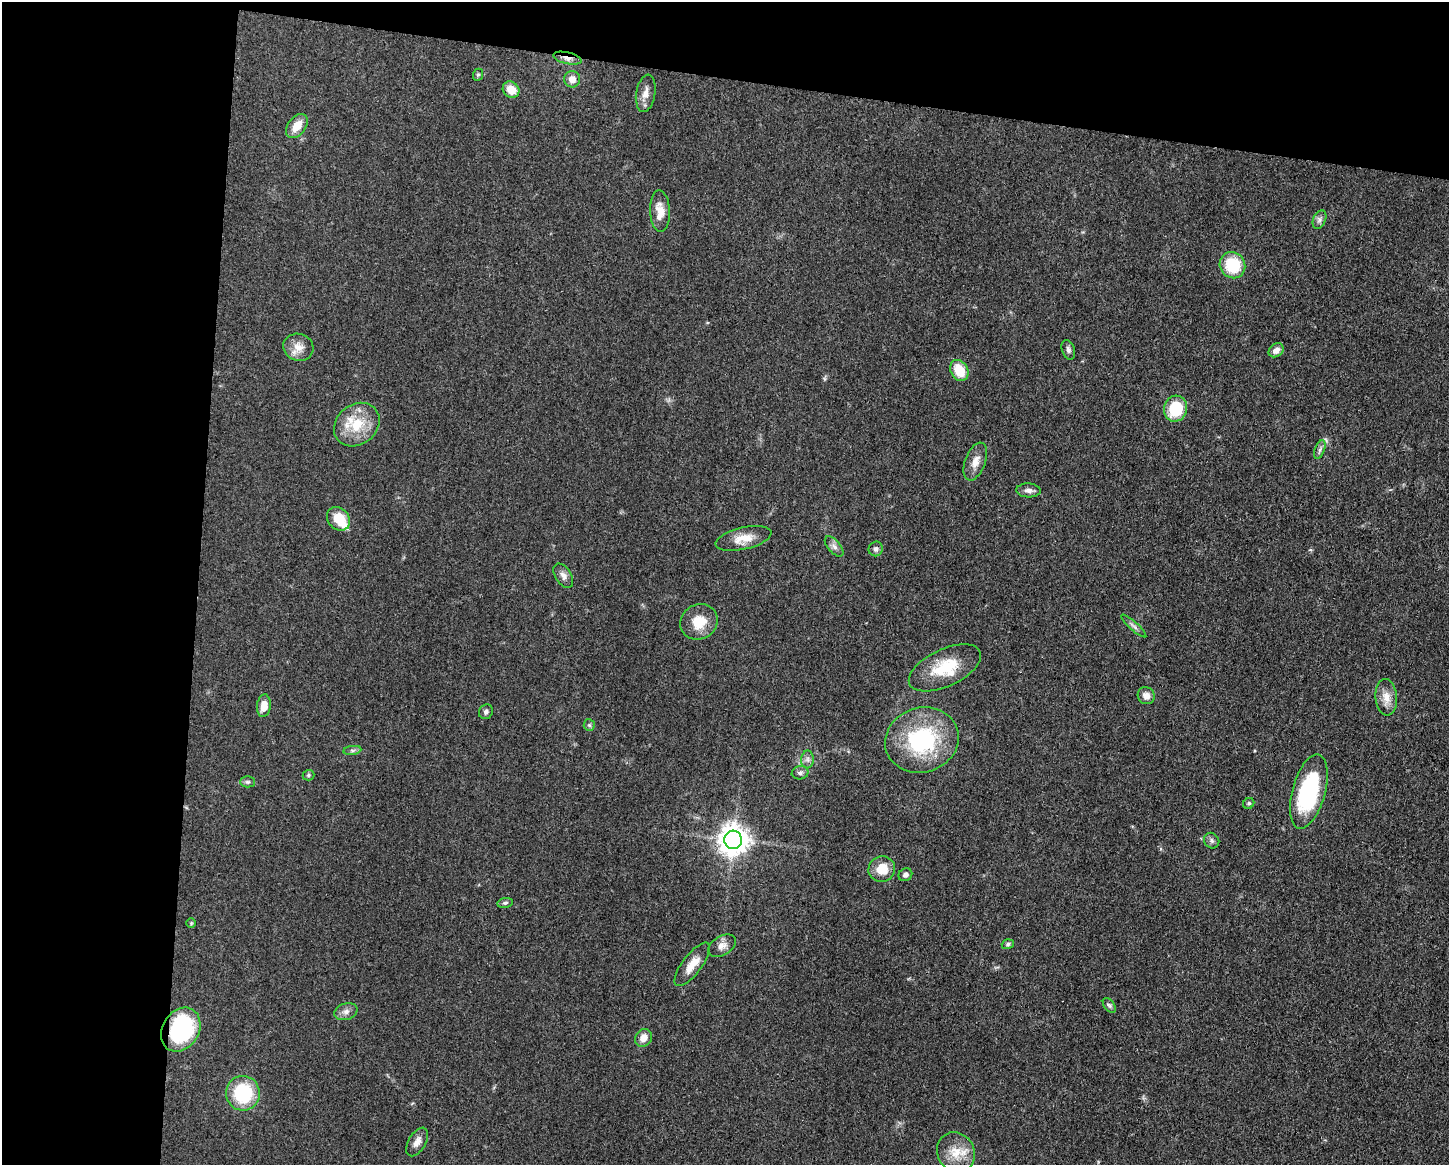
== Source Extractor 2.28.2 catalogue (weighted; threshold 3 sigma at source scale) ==
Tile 1 of 3 x 4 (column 1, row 1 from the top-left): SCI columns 231-1677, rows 3492-4654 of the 4682 x 4655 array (HDU 1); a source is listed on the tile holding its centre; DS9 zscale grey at full resolution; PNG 1451 x 1167 px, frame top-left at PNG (2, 2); each listed source drawn as its Kron ellipse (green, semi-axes under 4 px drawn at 4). Shown black and unused: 20% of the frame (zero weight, under 3 of 5 exposures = <1% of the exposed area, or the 3 px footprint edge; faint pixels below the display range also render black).
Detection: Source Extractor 2.28.2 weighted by HDU 2 'WHT'; one run over the whole footprint, this tile lists its part. Background 0.0601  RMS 0.0056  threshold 0.0251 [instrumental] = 3 sigma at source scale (4.5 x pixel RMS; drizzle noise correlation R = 1.50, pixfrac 1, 0.05/0.05 arcsec/px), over >= 5 px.
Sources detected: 57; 2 inside a brighter listed object's ellipse — not listed separately; the other 55 listed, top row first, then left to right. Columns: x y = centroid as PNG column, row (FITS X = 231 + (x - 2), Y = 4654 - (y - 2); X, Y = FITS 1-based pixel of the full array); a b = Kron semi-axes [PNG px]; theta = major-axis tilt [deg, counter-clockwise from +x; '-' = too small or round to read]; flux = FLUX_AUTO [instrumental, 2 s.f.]
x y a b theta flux
567 58 14 6 -13 3.4
478 75 6 5 - 0.91
572 79 8 8 - 4.9
511 90 9 7 -42 7.4
646 93 19 9 81 4.8
297 126 13 9 52 7.7
660 211 21 10 -87 7.1
1319 220 10 6 68 2
1232 265 13 12 - 22
298 347 15 13 -19 6.2
1068 350 10 6 -70 1.9
1276 350 8 6 36 3.1
959 370 11 8 -60 13
1176 409 13 11 76 24
357 425 24 20 39 18
1320 450 10 5 69 1.7
975 461 20 10 69 5.6
1028 490 12 7 -3 2.3
338 519 13 10 -47 12
743 538 28 11 13 8.8
834 546 12 6 -48 2.3
876 549 7 7 - 1.8
563 576 13 8 -57 2.9
699 622 19 17 29 12
1134 626 16 4 -42 1.9
945 668 39 18 25 22
1146 696 9 8 - 3.7
1386 697 18 11 -85 6.9
264 706 11 7 84 6.7
486 712 7 6 - 1.6
589 725 6 5 - 1
922 740 37 32 19 57
352 750 9 4 8 1.4
807 759 9 6 88 2.1
800 773 8 6 10 1.8
309 775 6 5 - 0.89
248 782 7 5 -1 1.2
1309 792 38 16 75 56
1249 803 6 5 - 0.97
733 840 9 8 - 780
1212 841 8 7 - 1.7
882 869 13 12 - 11
905 875 7 6 - 1.9
505 903 8 5 10 1.2
191 923 5 4 - 0.59
1008 944 6 4 18 0.97
722 946 15 9 32 4
692 964 26 9 53 8.2
1109 1005 8 5 -52 1.2
346 1012 12 8 19 2.9
181 1030 23 18 58 60
643 1038 9 8 - 4.8
243 1093 17 17 - 34
417 1142 16 8 60 3.9
956 1152 20 18 -56 12
Overlapping masked pixels (flux is a lower limit): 2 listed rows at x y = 567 58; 181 1030